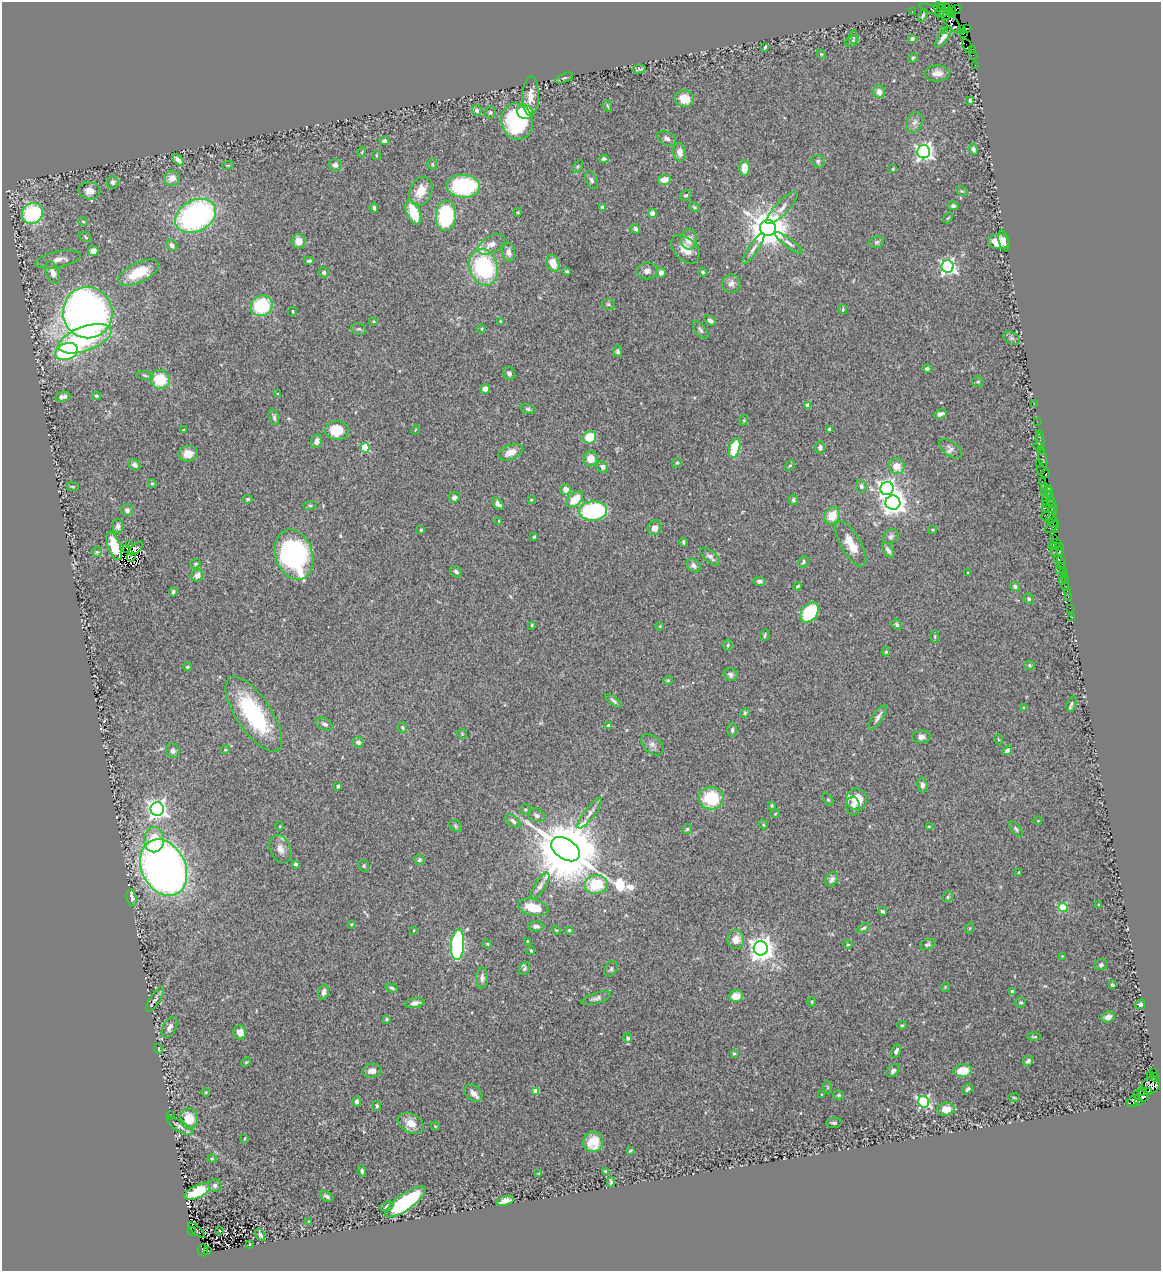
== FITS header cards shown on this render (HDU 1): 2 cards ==
NAXIS1  =                 1159
NAXIS2  =                 1269

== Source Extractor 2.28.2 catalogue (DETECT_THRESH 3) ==
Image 1159 x 1269 px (HDU 1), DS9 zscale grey, 1 PNG px = 1 image px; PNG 1163 x 1273 px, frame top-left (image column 1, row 1269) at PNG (2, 2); each listed source drawn as its Kron ellipse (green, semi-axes under 4 px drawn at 4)
Background 0.687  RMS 0.027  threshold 0.0822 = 3 sigma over >= 5 px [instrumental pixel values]
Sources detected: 407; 2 with non-positive FLUX_AUTO (blend fragments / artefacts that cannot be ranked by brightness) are neither listed nor drawn; the other 405 listed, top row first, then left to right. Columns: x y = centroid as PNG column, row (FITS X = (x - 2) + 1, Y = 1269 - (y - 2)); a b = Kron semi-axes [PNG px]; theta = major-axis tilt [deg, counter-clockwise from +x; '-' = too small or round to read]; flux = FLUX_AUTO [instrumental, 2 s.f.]
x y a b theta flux
938 7 4 3 - 80
946 8 3 2 - 38
957 9 4 3 - 26
933 10 15 4 -19 220
941 10 7 2 64 150
951 10 3 3 - 370
912 11 3 2 - 23
949 13 3 3 - 310
953 14 4 3 - 50
923 15 6 3 64 3.3
947 16 3 3 - 330
951 21 15 5 -51 330
966 28 4 3 - 110
961 29 3 3 - 320
944 30 3 2 - 7.9
963 34 3 2 - 47
854 37 7 4 90 3
943 37 12 4 54 11
912 38 4 4 - 7.1
852 41 7 5 33 4.3
967 46 8 3 -65 76
765 47 4 2 - 1.9
972 49 4 2 - 65
821 54 5 4 - 1.8
973 55 2 2 - 19
913 58 5 4 - 2.5
975 65 2 2 - 23
639 69 6 3 15 3.6
937 73 12 8 4 14
564 78 9 4 21 3.8
879 92 6 6 - 12
531 96 20 8 89 19
684 99 9 8 - 33
970 100 4 3 - 2.5
608 106 6 3 -70 2.1
477 110 6 5 - 3.6
490 112 6 5 - 3
525 112 8 7 - 56
517 121 18 15 -75 200
914 122 11 7 66 8.3
667 138 10 6 -29 6.6
384 141 5 4 - 5.8
973 149 6 4 -77 4.3
362 152 5 3 - 1.9
680 152 9 6 -82 15
924 152 6 6 - 820
376 155 5 3 - 1.7
604 159 5 4 - 4.9
178 160 6 4 -44 7.3
818 161 7 6 - 5.3
432 164 5 5 - 2.7
228 165 6 3 19 1.9
335 165 6 5 - 7.2
578 166 7 4 58 2.9
745 168 8 5 89 28
893 169 4 3 - 1.7
172 178 8 7 - 15
591 180 9 5 -65 4.7
664 180 6 5 - 18
113 182 6 6 - 7.3
463 186 17 11 -4 210
89 191 11 8 -8 14
421 191 15 11 68 32
962 191 6 4 -33 2.2
686 195 6 5 - 2.8
953 206 5 4 - 3.9
602 207 4 3 - 5.1
694 207 6 4 -24 2.4
374 208 5 4 - 3.7
782 208 22 6 46 15
413 212 13 6 -67 67
518 212 4 3 - 1.6
32 213 11 10 - 160
652 214 4 4 - 18
196 216 21 15 28 440
446 216 15 10 87 180
948 218 6 3 52 1.7
83 221 4 3 - 1.6
768 228 8 8 - 5300
636 229 5 3 - 4.4
86 237 7 4 -30 2.7
689 239 10 8 89 19
299 241 7 7 - 19
999 241 10 7 -7 29
1004 241 11 5 -76 14
877 242 7 5 16 3.3
789 243 17 4 -37 7.2
491 244 15 8 29 15
172 245 6 5 - 6.1
753 248 18 4 56 8.8
685 249 17 11 -44 20
93 251 5 5 - 13
509 252 9 6 -81 8.5
58 259 23 8 12 19
309 261 4 3 - 2.9
553 263 9 6 -69 23
948 266 6 6 - 570
484 267 19 14 -74 180
567 271 4 3 - 2.5
647 271 11 8 8 9.3
53 272 12 6 -70 16
324 272 5 5 - 3.7
703 272 4 4 - 3.3
138 273 22 10 25 52
661 273 5 5 - 8.5
731 284 9 9 - 8.8
608 304 6 5 - 3.4
262 306 11 10 - 98
843 309 5 4 - 2.3
293 311 4 2 - 1.7
88 313 25 25 - 1100
710 320 6 4 -36 7.6
373 321 4 3 - 1.7
500 321 4 3 - 2.2
359 329 7 5 -12 4.6
482 329 4 3 - 1.6
701 330 10 5 -51 4.9
1011 338 9 5 -26 4
85 339 27 12 20 180
618 351 6 4 -81 4.7
67 352 12 8 20 220
927 369 4 4 - 5.3
509 373 7 6 - 5.8
145 375 9 3 -12 2.9
160 380 10 9 - 60
978 382 5 5 - 2.7
485 389 5 4 - 8
278 394 3 3 - 2.5
96 396 4 3 - 2.3
63 397 7 4 10 6.8
1034 403 2 2 - 22
808 405 4 4 - 18
528 409 7 4 -15 3.9
940 414 7 4 21 7.9
274 417 8 4 -73 5.5
744 420 5 3 - 1.8
1037 422 2 2 - 20
829 429 3 3 - 2.9
183 430 3 2 - 1.8
415 430 5 3 - 1.3
337 431 12 9 -1 45
1039 433 4 3 - 86
590 437 7 6 - 55
1040 440 7 3 -80 74
317 441 7 5 72 10
1039 446 5 3 - 200
365 448 5 4 - 120
735 448 10 5 74 81
820 448 6 5 - 6.5
951 449 13 7 -37 8
1041 450 3 3 - 84
511 452 13 7 21 20
188 454 9 8 - 18
591 459 7 7 - 21
1043 459 9 3 -79 180
677 463 5 4 - 2.6
1039 463 4 3 - 51
134 465 6 5 - 6
790 466 6 3 44 2.1
897 466 8 8 - 21
602 467 6 5 - 7.4
1041 470 4 3 - 120
1045 474 5 3 - 130
1042 481 2 2 - 80
152 484 4 4 - 3.1
861 486 6 5 - 3.8
72 487 6 3 -9 1.9
1044 487 3 2 - 32
1049 488 3 2 - 51
566 489 5 5 - 13
887 489 7 6 - 780
1049 492 5 3 - 62
1045 493 4 3 - 240
454 497 5 5 - 6.3
248 499 5 4 - 2.8
575 499 9 6 43 38
1047 499 6 3 63 260
531 500 3 2 - 1.6
793 500 5 4 - 4.4
1051 500 6 3 87 140
893 503 7 7 - 1600
498 504 7 4 -48 7.3
1049 504 7 3 -9 240
310 505 7 3 7 2.3
1045 508 2 2 - 40
127 510 6 6 - 5.8
1052 510 5 3 - 190
593 511 14 10 5 190
832 516 9 7 62 32
1048 516 7 4 14 430
1051 519 5 3 - 110
499 521 3 3 - 1.7
1053 522 5 3 - 130
118 526 7 5 89 6.6
1052 526 8 4 45 270
655 528 7 7 - 12
1055 529 3 2 - 57
421 530 4 3 - 2.5
933 530 4 3 - 1.9
891 536 8 6 42 5.2
534 537 3 3 - 2.3
1054 538 2 2 - 50
683 542 4 3 - 2.9
1056 543 5 3 - 120
851 544 25 10 -60 33
130 545 4 2 - 2.5
114 546 15 6 -71 30
1052 546 4 2 - 110
1059 547 4 3 - 66
127 548 3 2 - 3.2
136 549 9 4 42 2.8
888 550 8 4 -58 6.1
1059 551 3 3 - 81
97 552 5 5 - 2.7
1054 552 2 2 - 40
294 555 26 18 -71 350
131 557 4 2 - 0.85
710 557 12 5 -40 6.3
1058 558 3 2 - 87
803 562 6 4 60 3.2
1061 562 6 4 -77 170
195 564 5 4 - 3
694 566 8 6 -41 7.4
1063 567 3 3 - 58
1059 569 2 2 - 400
1063 571 3 2 - 38
456 572 7 5 -42 4.4
968 573 3 2 - 1.7
197 575 6 5 - 11
1064 575 2 2 - 29
1065 579 2 2 - 9
759 581 6 4 -6 5.3
1063 582 2 2 - 14
797 586 4 3 - 2.2
1015 586 5 4 - 4
1066 587 3 3 - 110
1067 591 2 2 - 16
173 592 5 4 - 4.1
1068 597 2 2 - 26
1029 599 5 5 - 3.2
1070 608 2 2 - 14
810 612 11 7 52 98
1072 617 2 2 - 10
897 624 6 4 -47 3.5
532 625 4 3 - 1.7
660 626 4 3 - 1.6
765 635 6 3 76 2.3
935 637 6 3 -89 2.1
728 645 6 4 78 3.2
886 652 5 4 - 2.2
1029 665 5 4 - 2.8
187 667 4 3 - 2.3
731 675 7 6 - 7
668 680 4 4 - 2.2
613 701 10 4 -38 4.5
1071 704 8 4 74 4
1024 708 4 3 - 1.8
745 713 5 4 - 2.4
254 714 43 17 -56 190
878 717 14 5 57 8.5
324 724 8 5 -29 5.6
608 726 3 3 - 7.9
402 728 5 4 - 2.9
732 730 7 4 88 4.1
462 734 5 4 - 2.1
921 737 9 6 1 7.5
998 739 5 3 - 1.5
358 742 5 5 - 5.9
652 745 13 8 -43 9.2
225 750 5 3 - 1.7
1007 750 5 4 - 5.2
173 751 7 6 - 6
922 785 7 5 -83 6
338 786 3 3 - 5.5
711 798 13 11 -6 84
857 799 11 10 - 36
828 800 7 4 -61 2.8
772 805 4 4 - 2.8
853 806 9 7 -85 8.1
157 809 7 6 - 920
525 809 5 5 - 2.8
590 813 19 5 53 10
775 814 5 3 - 1.4
536 815 9 6 -24 6.3
513 821 9 5 -40 5.3
1038 821 4 3 - 1.1
763 825 5 4 - 2.5
280 826 5 3 - 1.4
455 826 7 5 -38 2.7
929 827 3 3 - 1.7
687 829 5 4 - 2.7
1016 829 9 4 -51 3.6
154 840 13 10 89 38
280 849 15 10 -68 14
565 849 16 10 -32 21000
419 860 5 5 - 4.2
296 864 4 3 - 3.3
364 866 6 5 - 3.2
164 868 29 22 -64 1400
1019 873 3 3 - 3.1
832 879 8 5 59 5.7
596 884 11 9 12 70
540 886 15 5 58 8.6
948 897 6 5 - 3.1
132 898 9 4 -79 6.6
1099 904 3 3 - 1.8
533 907 15 8 -15 42
1063 908 4 4 - 92
883 911 4 3 - 3.2
351 924 4 4 - 1.8
536 926 8 5 1 5.6
863 928 7 3 25 3
970 928 5 3 - 1.6
414 930 3 2 - 1.5
556 930 4 4 - 2.1
569 930 4 4 - 2.4
736 940 9 8 - 21
527 941 3 2 - 1.2
487 944 5 4 - 2.3
927 944 8 5 20 4.4
458 945 15 6 85 290
848 945 5 3 - 1.8
761 948 7 7 - 1700
531 950 4 3 - 1.9
1062 956 2 2 - 1.2
1101 965 6 5 - 3.8
524 969 7 5 58 4.4
611 969 8 6 56 3.9
482 978 10 6 88 7.8
1112 985 3 3 - 2.6
945 987 5 4 - 1.9
392 988 6 3 -17 3
1012 991 3 3 - 4.9
324 992 7 5 72 8.8
736 996 7 6 - 23
596 998 15 5 18 6.9
155 999 14 5 58 5.8
812 1002 5 3 - 1.5
415 1003 9 5 10 8.2
1021 1003 5 5 - 3.1
1140 1004 5 4 - 4.8
1108 1017 7 5 18 8
387 1019 4 3 - 2.1
902 1025 4 4 - 2.4
169 1027 11 6 62 8.2
240 1032 7 6 - 13
1034 1037 7 2 0 1.9
628 1038 4 4 - 3.9
159 1049 5 3 - 1.3
896 1051 7 4 64 6.1
734 1053 4 4 - 2.5
1028 1061 6 4 47 4.6
246 1062 5 3 - 1.9
372 1071 10 7 10 12
893 1071 7 5 39 5.2
963 1071 9 6 4 30
1154 1072 3 3 - 88
1150 1076 2 2 - 16
1155 1077 5 2 - 61
1151 1085 9 8 - 1800
827 1087 6 4 -72 2.1
968 1089 6 3 47 3.4
536 1091 4 4 - 31
206 1092 4 3 - 1.7
1143 1092 4 3 - 99
1149 1092 4 3 - 250
473 1093 10 7 -43 10
822 1094 2 2 - 1.2
839 1095 5 4 - 2.2
1141 1096 8 5 -22 810
1014 1097 6 4 -3 1.8
1133 1101 7 5 43 250
1139 1101 4 3 - 140
357 1102 5 4 - 4.1
924 1102 6 5 - 310
377 1106 5 4 - 3.5
946 1109 8 6 11 20
170 1116 2 2 - 1.5
189 1119 10 9 - 36
411 1123 14 9 -29 19
834 1123 8 5 7 4.2
180 1126 15 5 -32 6.8
435 1126 4 3 - 1.7
245 1138 4 2 - 1.5
593 1142 10 9 - 42
630 1150 4 3 - 2.2
212 1159 4 4 - 1.9
362 1171 6 3 -83 3.4
606 1171 4 3 - 3.3
539 1173 4 3 - 1.9
611 1182 5 4 - 3.6
215 1185 6 6 - 5.1
197 1192 14 6 25 74
327 1196 7 4 -27 5.9
505 1201 9 4 16 14
405 1202 24 8 35 200
387 1206 6 5 - 4.6
309 1221 3 3 - 1.5
197 1230 10 3 -40 240
192 1231 4 3 - 600
220 1231 3 2 - 1
260 1235 7 3 -62 5.6
249 1244 3 2 - 1.1
203 1250 6 5 - 270
208 1251 3 2 - 72
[2 non-positive-flux detections neither listed nor drawn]